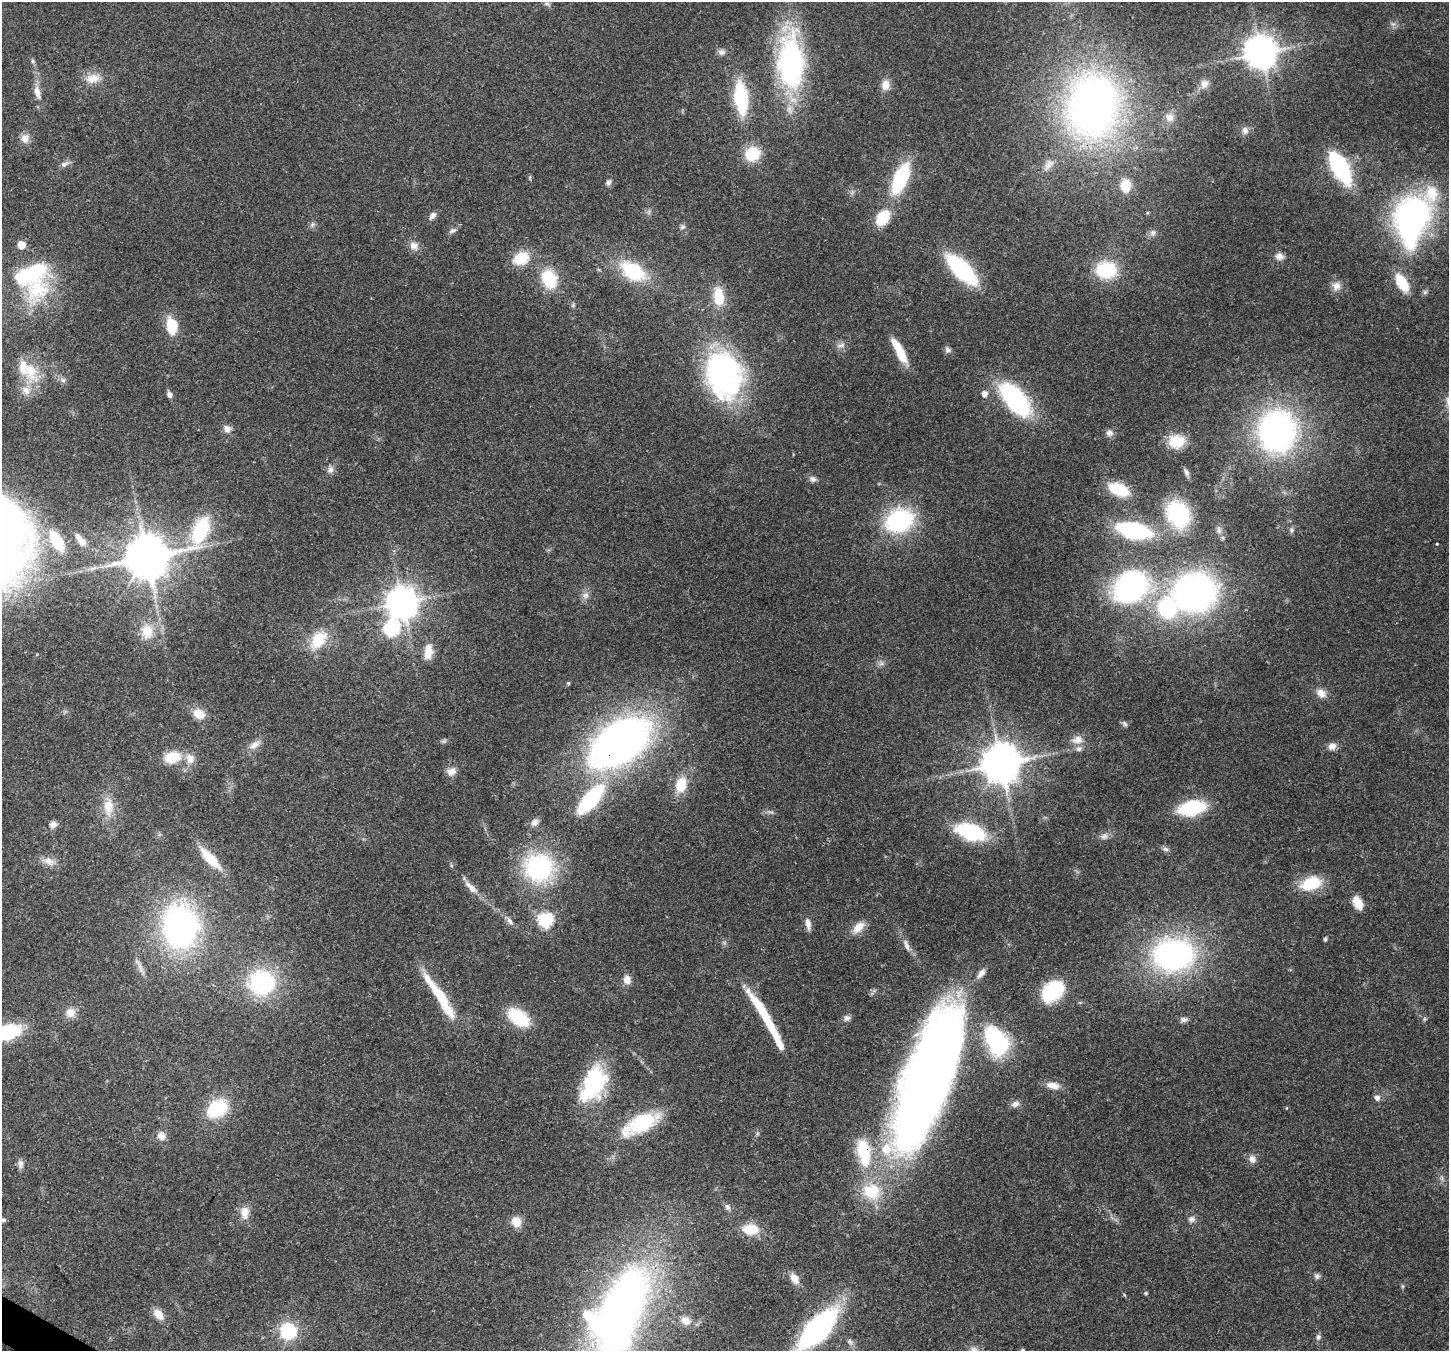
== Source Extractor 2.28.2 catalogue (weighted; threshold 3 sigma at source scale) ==
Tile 7 of 4 x 4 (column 3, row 2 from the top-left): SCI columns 2973-4419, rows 3057-4405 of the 5938 x 6042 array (HDU 1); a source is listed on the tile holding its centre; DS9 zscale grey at full resolution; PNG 1451 x 1353 px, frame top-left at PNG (2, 2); no overlay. Shown black and unused: <1% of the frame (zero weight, under 3 of 4 exposures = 8% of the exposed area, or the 3 px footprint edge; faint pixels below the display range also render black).
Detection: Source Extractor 2.28.2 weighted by HDU 2 'WHT'; one run over the whole footprint, this tile lists its part. Background 0.103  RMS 0.004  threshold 0.0181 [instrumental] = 3 sigma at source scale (4.5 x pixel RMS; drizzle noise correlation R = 1.50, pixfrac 1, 0.0396/0.0396 arcsec/px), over >= 5 px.
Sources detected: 179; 6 inside a brighter object's white glare — not listed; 13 inside a brighter listed object's ellipse — not listed separately; the other 160 listed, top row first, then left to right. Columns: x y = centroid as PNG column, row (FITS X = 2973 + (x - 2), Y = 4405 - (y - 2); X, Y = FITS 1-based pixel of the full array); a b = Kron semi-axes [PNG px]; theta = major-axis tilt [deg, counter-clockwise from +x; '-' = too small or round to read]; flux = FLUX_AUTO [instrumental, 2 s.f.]
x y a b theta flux
547 4 9 5 -13 0.93
722 52 9 8 - 1.6
1261 53 10 8 44 730
33 61 6 5 - 0.79
791 62 68 30 -88 77
93 78 21 13 12 6.1
1204 84 11 10 - 2.9
886 85 13 10 87 4
37 92 19 7 -76 4.1
741 98 28 11 -85 34
1096 98 56 48 -2 190
1169 117 12 11 - 3
1245 130 10 9 - 2
25 138 12 11 - 3.3
752 154 13 12 - 17
64 164 12 6 32 1.7
1049 165 18 9 48 3.6
1340 167 24 10 -61 71
900 178 30 13 67 34
608 182 8 6 55 1.3
1125 185 15 12 89 7.7
1147 213 5 4 - 0.43
432 215 11 7 52 2
1412 216 36 34 86 110
883 218 15 10 55 15
312 225 8 6 71 1.2
682 227 8 7 - 1.1
452 230 12 5 27 1.4
1153 233 10 8 75 1.8
21 245 5 5 - 10
414 246 12 10 -34 3.1
1279 256 11 9 -13 2.6
521 258 20 15 26 11
962 270 26 11 -45 63
1106 270 20 16 -2 25
633 271 23 14 -32 29
549 279 20 15 -64 17
1402 283 21 11 -58 12
1336 286 12 11 - 3.2
37 289 46 34 60 32
1425 292 6 6 - 0.87
719 296 22 12 -85 12
172 326 16 10 -78 14
841 345 14 6 9 1.8
899 350 28 8 -62 12
948 350 8 7 - 1.3
30 371 31 20 -77 14
723 374 47 34 -73 110
63 380 8 7 - 1.3
169 394 7 6 - 1.8
984 394 6 5 - 2.6
1015 399 32 16 -51 68
227 429 11 9 -55 2.5
1277 431 34 30 89 140
1109 433 10 9 - 2
1176 441 19 15 8 11
330 470 10 8 76 1.9
1186 472 11 6 -64 1.4
813 479 9 8 - 1.5
1119 489 21 12 -22 16
1178 514 23 18 -61 43
899 521 26 20 24 49
201 530 46 18 64 33
1134 530 27 13 -11 53
1219 530 11 7 -83 1.9
1291 530 8 6 90 0.94
79 538 15 7 -56 3.3
57 541 20 10 -59 17
1437 544 3 3 - 0.58
147 557 13 12 - 1600
1130 587 36 30 35 86
1195 592 39 34 13 150
585 595 10 9 - 2.1
402 602 10 9 - 690
392 628 8 7 - 69
147 631 22 18 -89 10
318 640 26 17 51 13
428 652 19 10 83 6.1
881 663 7 7 - 1.3
568 683 4 4 - 0.62
1321 693 14 10 -42 3.5
199 714 14 11 -30 6
1125 724 9 5 -58 1
1078 740 15 11 13 3.9
444 741 7 5 21 0.87
620 742 66 39 36 200
254 745 19 9 36 3.7
1332 746 9 8 - 3
172 757 16 11 10 12
190 758 14 11 -68 4.3
1001 764 12 11 - 1300
451 772 11 9 21 3.2
681 785 17 12 78 9.8
590 800 27 10 49 54
108 807 26 13 90 8.8
1192 808 23 12 12 31
770 812 13 4 1 1.2
534 822 11 9 58 2.4
53 825 10 8 21 2.2
971 832 27 14 -17 39
1104 836 11 9 36 2.1
1165 849 8 6 -7 1.3
210 858 24 8 -46 16
49 861 18 10 -26 3.7
539 868 27 25 -7 59
1311 883 21 12 20 17
471 888 20 7 -45 4.5
1358 903 15 9 -61 5.3
546 920 7 7 - 66
510 921 12 6 -55 1.9
808 924 16 7 -79 2.6
180 926 35 27 -86 140
858 927 18 10 44 5
1325 939 4 3 - 0.9
906 945 20 7 -69 2.8
1173 955 36 28 3 110
141 969 25 5 -63 2.5
627 979 10 8 -76 3.2
262 983 23 22 - 45
1053 991 23 16 41 25
442 1000 60 14 -61 18
70 1013 12 12 - 4
765 1016 56 8 -58 25
518 1018 21 13 -36 23
847 1018 9 8 - 1.5
1424 1019 6 5 - 0.69
1183 1020 9 6 6 1.4
8 1032 23 12 17 32
994 1036 20 17 -40 35
928 1077 146 43 71 470
593 1083 42 23 65 40
1053 1085 16 8 -11 4.1
1377 1098 7 6 - 1.9
1015 1104 11 8 17 1.9
217 1108 25 18 33 22
1286 1108 5 3 - 0.33
641 1124 37 15 26 32
161 1136 12 10 -44 3
864 1152 42 18 -80 22
1252 1159 11 9 -67 2.4
20 1164 11 7 89 1.9
727 1207 9 7 -76 1.5
245 1212 18 12 88 4.6
1192 1219 10 8 1 1.9
3 1220 5 5 - 0.95
516 1222 12 11 - 5.3
750 1229 21 13 -3 9.3
1317 1276 8 7 - 1.2
794 1278 14 8 -58 3.7
1403 1286 6 4 -89 0.58
1146 1293 5 4 - 0.49
619 1313 88 42 65 290
158 1314 14 9 -52 4.8
685 1320 12 10 -39 3.7
818 1329 35 15 47 120
288 1331 15 14 - 25
1318 1337 7 6 - 1.3
850 1341 9 6 -49 1.2
974 1350 10 8 -1 2
1022 1350 4 4 - 0.87
Overlapping masked pixels (flux is a lower limit): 6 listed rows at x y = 620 742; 994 1036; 928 1077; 864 1152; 619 1313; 818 1329
Isophote crosses this tile's border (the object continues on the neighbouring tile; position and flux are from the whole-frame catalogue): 6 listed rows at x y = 8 1032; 928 1077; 619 1313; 818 1329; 974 1350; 1022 1350